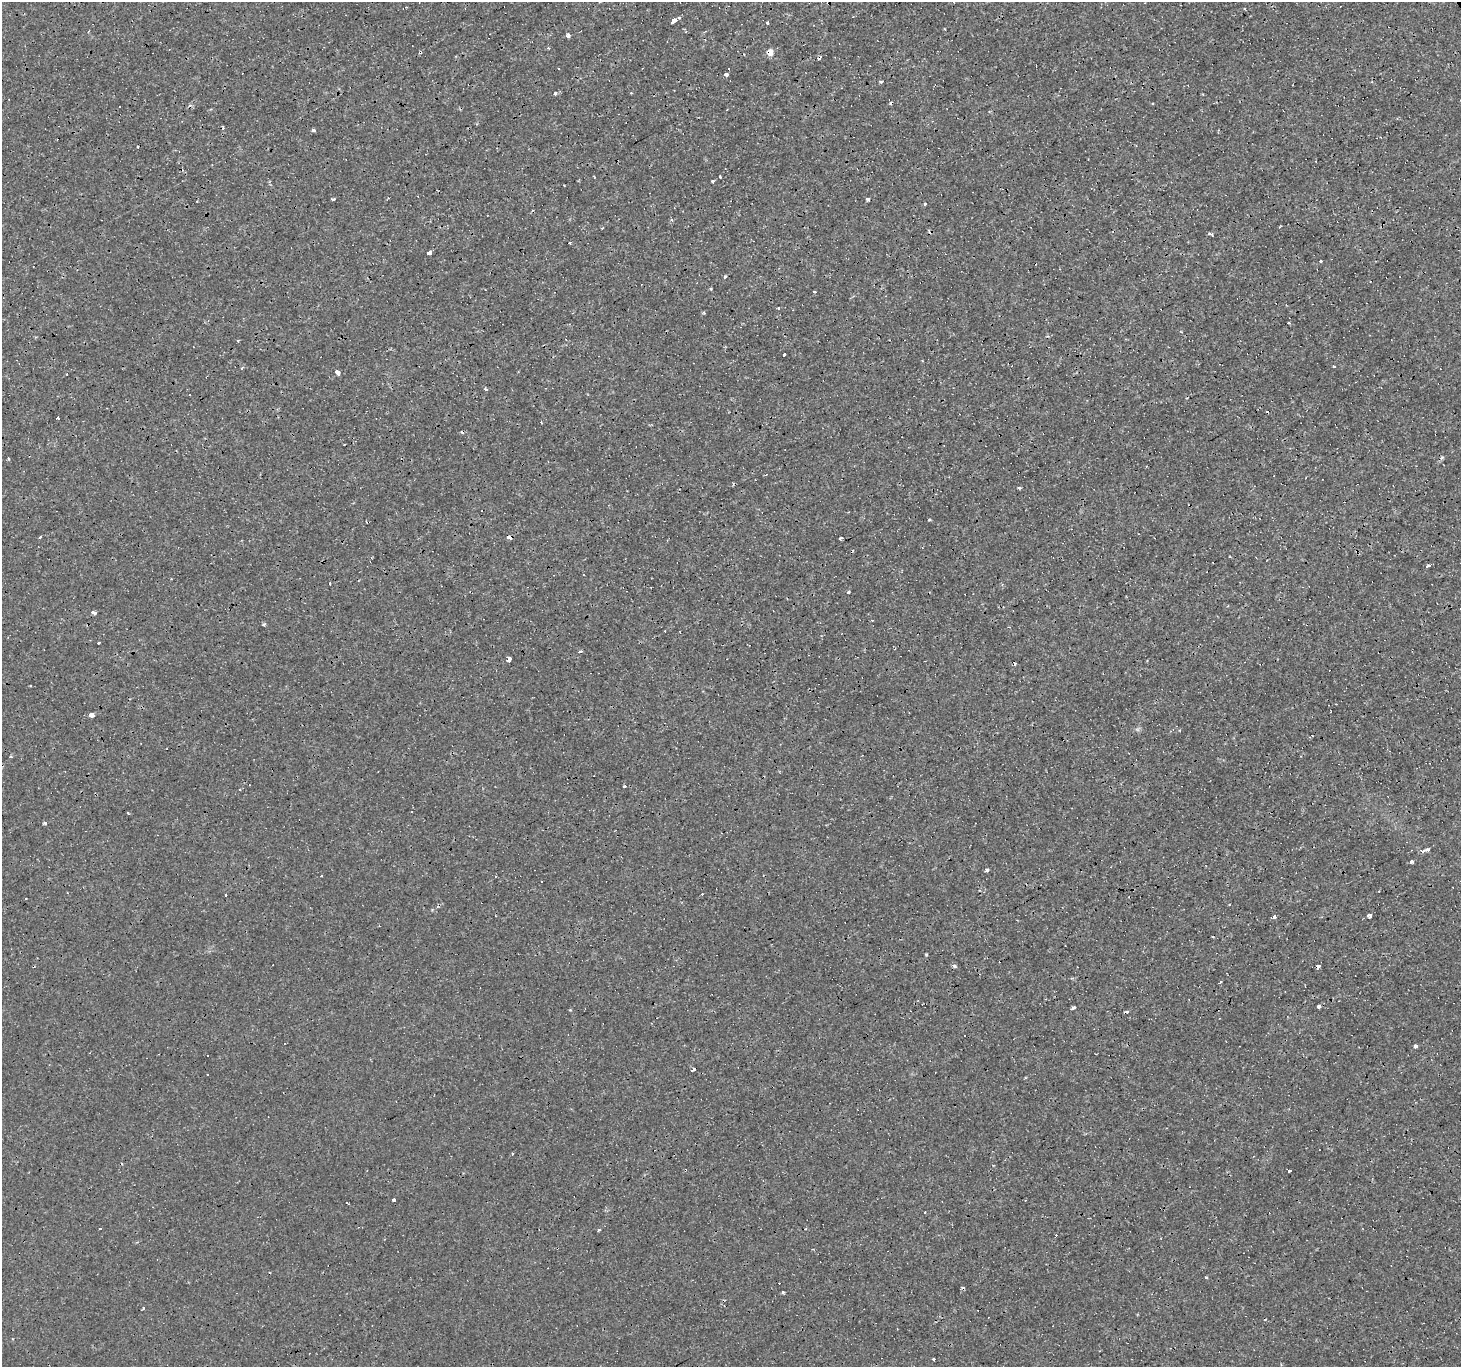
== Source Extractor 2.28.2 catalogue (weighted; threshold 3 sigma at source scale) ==
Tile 10 of 4 x 4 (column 2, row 3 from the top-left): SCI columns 1460-2918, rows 1472-2836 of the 5836 x 5734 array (HDU 1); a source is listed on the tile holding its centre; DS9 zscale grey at full resolution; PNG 1463 x 1369 px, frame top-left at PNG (2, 2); no overlay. Shown black and unused: <1% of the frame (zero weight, under 3 of 4 exposures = <1% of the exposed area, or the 3 px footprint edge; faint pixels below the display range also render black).
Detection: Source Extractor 2.28.2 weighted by HDU 2 'WHT'; one run over the whole footprint, this tile lists its part. Background 0.00119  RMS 9.0e-04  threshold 0.00407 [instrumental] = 3 sigma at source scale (4.5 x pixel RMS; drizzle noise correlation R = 1.50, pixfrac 1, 0.0396/0.0396 arcsec/px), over >= 5 px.
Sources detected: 122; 49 cosmic-ray / hot-pixel residue — not listed; the other 73 listed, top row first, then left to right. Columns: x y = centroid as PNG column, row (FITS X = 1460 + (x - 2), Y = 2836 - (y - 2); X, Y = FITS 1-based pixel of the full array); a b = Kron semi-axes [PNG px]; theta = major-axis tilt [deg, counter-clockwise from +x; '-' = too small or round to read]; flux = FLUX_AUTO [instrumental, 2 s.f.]
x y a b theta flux
406 7 2 2 - 0.06
674 21 5 3 - 12
767 22 3 3 - 0.46
568 35 3 3 - 0.63
548 48 3 3 - 0.087
770 52 6 5 - 0.82
559 68 3 2 - 0.11
726 75 4 3 - 0.81
881 82 4 3 - 0.12
555 93 3 3 - 0.51
313 130 3 3 - 0.37
720 176 3 2 - 0.16
712 181 3 3 - 0.48
334 199 3 3 - 0.5
868 199 4 3 - 0.19
197 201 3 2 - 0.11
925 204 3 3 - 0.56
1279 227 3 2 - 0.093
1210 234 6 3 -24 0.22
429 253 5 4 - 0.21
1320 262 3 3 - 0.59
725 276 4 4 - 0.1
711 289 3 3 - 0.11
814 292 3 2 - 0.13
704 312 4 3 - 0.11
238 341 3 3 - 0.13
783 355 3 3 - 1.5
1334 366 3 3 - 0.29
337 372 4 3 - 2
485 389 5 3 - 0.13
58 418 3 3 - 0.94
541 422 3 2 - 0.2
9 459 4 2 - 0.093
1019 488 5 3 - 0.12
929 520 3 3 - 0.096
40 537 3 2 - 0.15
510 537 6 4 -13 0.39
841 538 4 2 - 0.15
1213 563 2 2 - 0.054
1428 565 3 3 - 0.53
329 584 3 3 - 0.15
848 592 4 3 - 0.096
94 613 3 3 - 4.1
264 624 4 4 - 0.12
98 643 3 3 - 0.63
580 651 5 3 - 0.1
509 659 4 3 - 3.5
91 715 5 4 - 0.61
1179 730 4 2 - 0.088
625 786 3 3 - 1.1
128 813 4 2 - 0.071
45 823 3 3 - 0.43
1427 850 3 3 - 0.38
1423 851 4 3 - 2.6
1412 861 4 3 - 0.46
987 870 3 3 - 0.28
321 876 3 2 - 0.18
541 881 3 3 - 0.4
1369 915 4 3 - 1.5
1275 917 7 3 -64 0.16
954 966 5 4 - 0.25
1318 966 4 3 - 0.73
1318 1006 4 3 - 0.47
1073 1008 4 3 - 1.6
1415 1046 3 3 - 1.4
693 1069 3 3 - 2.5
1290 1170 3 3 - 2.3
394 1200 3 3 - 2.3
346 1202 3 3 - 1.8
100 1229 3 3 - 0.42
783 1292 3 3 - 0.15
143 1308 3 3 - 0.13
934 1360 3 3 - 0.53
Overlapping masked pixels (flux is a lower limit): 3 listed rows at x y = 770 52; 510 537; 1318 966